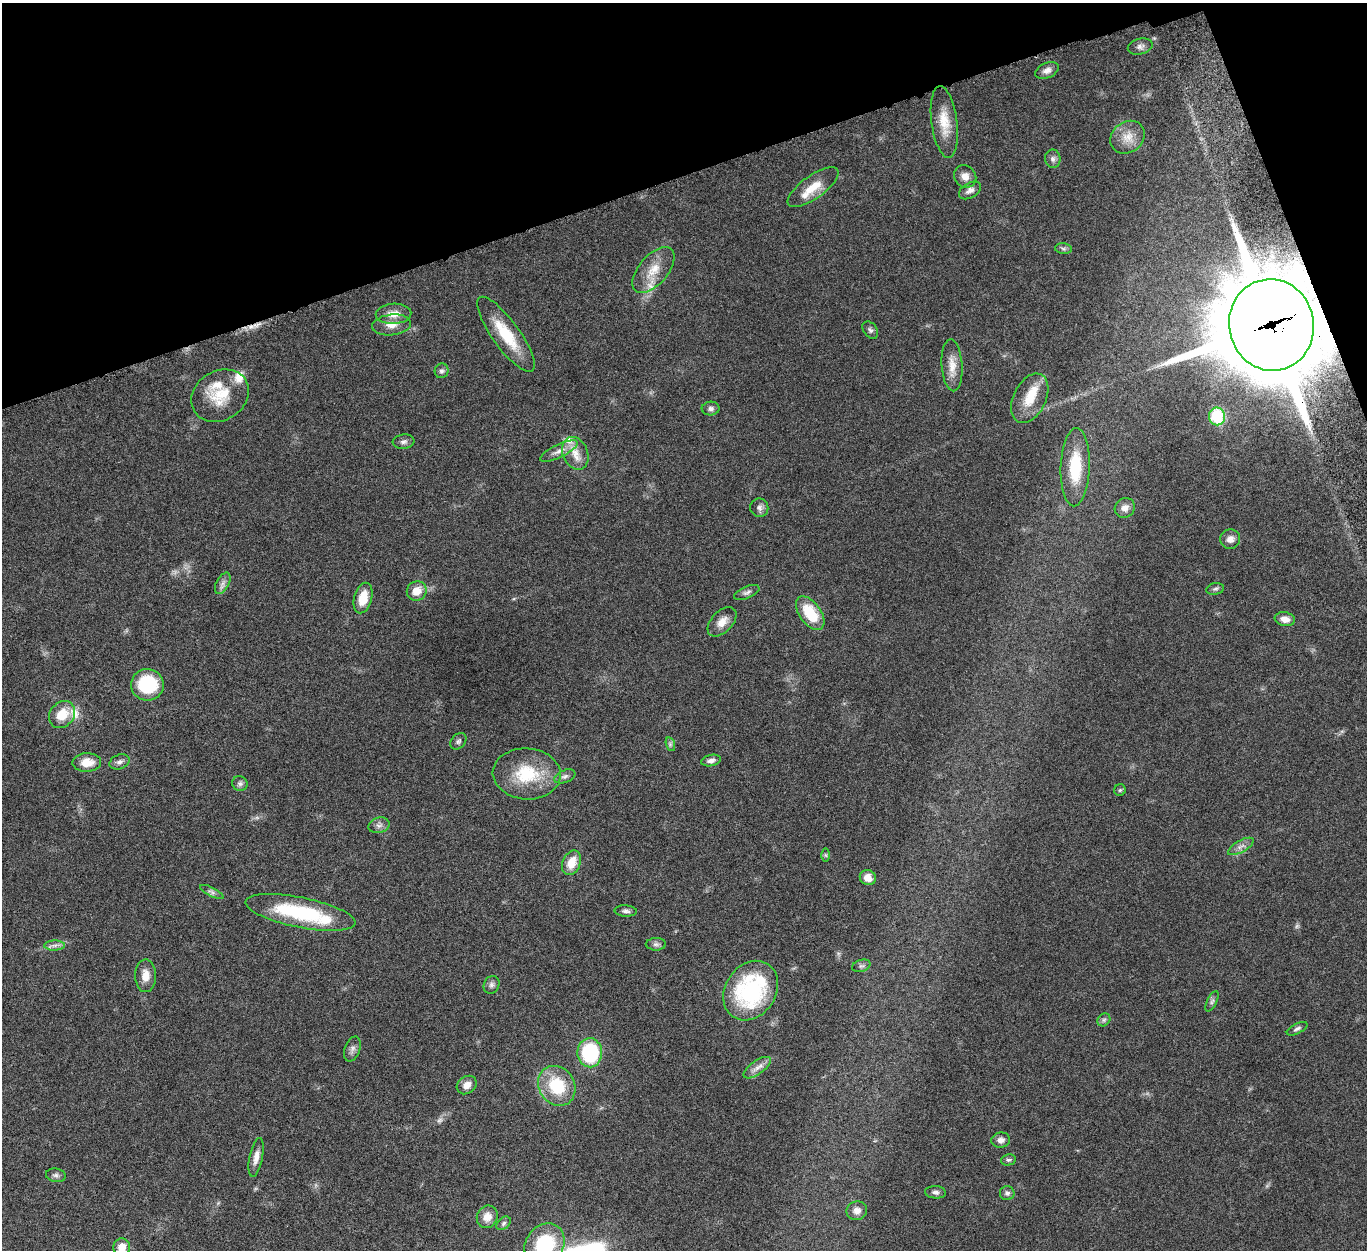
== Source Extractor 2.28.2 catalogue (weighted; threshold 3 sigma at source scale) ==
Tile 3 of 4 x 4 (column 3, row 1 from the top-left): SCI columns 2839-4203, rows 4078-5325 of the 5676 x 5537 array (HDU 1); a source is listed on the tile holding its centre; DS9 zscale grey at full resolution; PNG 1369 x 1252 px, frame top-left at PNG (2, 3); each listed source drawn as its Kron ellipse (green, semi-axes under 4 px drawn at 4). Shown black and unused: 16% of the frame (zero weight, under 5 of 10 exposures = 6% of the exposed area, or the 3 px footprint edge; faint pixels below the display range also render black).
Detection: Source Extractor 2.28.2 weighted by HDU 2 'WHT'; one run over the whole footprint, this tile lists its part. Background 0.0277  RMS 0.0018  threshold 0.00725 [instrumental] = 3 sigma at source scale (4.09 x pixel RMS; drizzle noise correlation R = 1.36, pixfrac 0.8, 0.05/0.05 arcsec/px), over >= 5 px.
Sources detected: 91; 2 too faint to see at this stretch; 1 inside a brighter object's white glare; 1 cosmic-ray / hot-pixel residue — neither listed nor drawn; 7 inside a brighter listed object's ellipse — not listed separately; the other 80 listed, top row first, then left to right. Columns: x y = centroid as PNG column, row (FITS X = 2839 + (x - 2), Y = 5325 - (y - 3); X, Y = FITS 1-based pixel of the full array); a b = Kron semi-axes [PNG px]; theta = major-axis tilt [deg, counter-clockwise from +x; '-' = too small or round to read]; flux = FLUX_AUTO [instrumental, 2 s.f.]
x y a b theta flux
1140 47 12 7 15 0.74
1047 70 12 7 23 0.87
944 122 36 13 -82 3.6
1127 137 18 15 37 2.5
1053 159 9 7 -82 0.6
965 176 12 10 -49 1.3
813 187 30 11 35 3
970 190 12 7 30 0.82
1064 249 8 5 -7 0.41
653 270 27 14 49 3.5
393 314 18 10 3 1.9
391 325 19 10 6 1.7
1271 325 46 42 -78 2500
870 330 10 6 -52 0.48
506 334 45 13 -54 6.2
952 365 26 10 -86 2.2
441 371 7 7 - 0.42
220 396 30 24 31 5.6
1030 398 26 16 64 3.9
711 409 9 7 3 0.54
1217 416 9 8 - 8.9
404 442 11 7 7 0.55
559 451 21 6 25 1.3
575 453 17 12 -66 2.2
1075 467 39 14 88 7.7
759 508 9 9 - 0.64
1125 508 10 9 - 1
1230 539 10 9 - 1
223 583 12 6 61 0.72
1215 589 9 5 11 0.37
417 591 10 9 - 2.2
747 592 13 6 23 0.59
363 598 15 9 75 3.1
810 613 19 10 -54 5.8
1285 619 10 7 -9 1.2
722 622 17 10 47 1.7
147 685 16 16 - 9.9
62 714 14 12 48 3.3
458 741 9 6 48 0.44
670 744 7 4 -73 0.34
711 761 10 5 12 0.65
87 762 14 9 2 2.3
120 762 10 7 21 0.67
527 774 34 25 -4 8.2
565 776 11 6 23 0.56
240 784 8 7 - 0.47
1120 790 6 5 - 0.27
379 825 10 7 15 0.65
1241 846 14 6 29 0.8
826 855 6 4 -89 0.25
571 863 13 9 66 2.5
868 878 8 7 - 1.6
212 892 13 4 -27 0.5
626 911 11 5 -4 0.53
300 912 56 15 -11 14
656 944 10 6 0 0.52
55 945 10 5 1 0.62
861 966 9 6 17 0.44
146 976 16 10 89 1.8
492 985 9 7 62 0.59
751 991 32 25 55 20
1212 1001 11 5 64 0.43
1104 1020 7 5 45 0.37
1297 1029 11 5 27 0.46
352 1049 13 7 70 0.69
590 1053 14 12 -88 13
757 1068 16 6 35 1.1
467 1085 11 8 36 1.2
557 1086 21 17 -57 7.3
1001 1140 9 7 10 0.83
256 1157 20 6 79 1.2
1008 1160 7 5 12 0.33
56 1175 10 7 -9 0.48
935 1192 10 6 -5 0.54
1007 1193 7 7 - 0.46
857 1211 10 9 - 1.1
487 1217 11 10 - 1.5
504 1223 8 5 41 0.35
545 1245 22 18 56 12
122 1247 8 8 - 2.1
Overlapping masked pixels (flux is a lower limit): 1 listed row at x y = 1271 325
Isophote crosses this tile's border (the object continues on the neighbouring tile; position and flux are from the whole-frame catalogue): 2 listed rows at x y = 545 1245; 122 1247